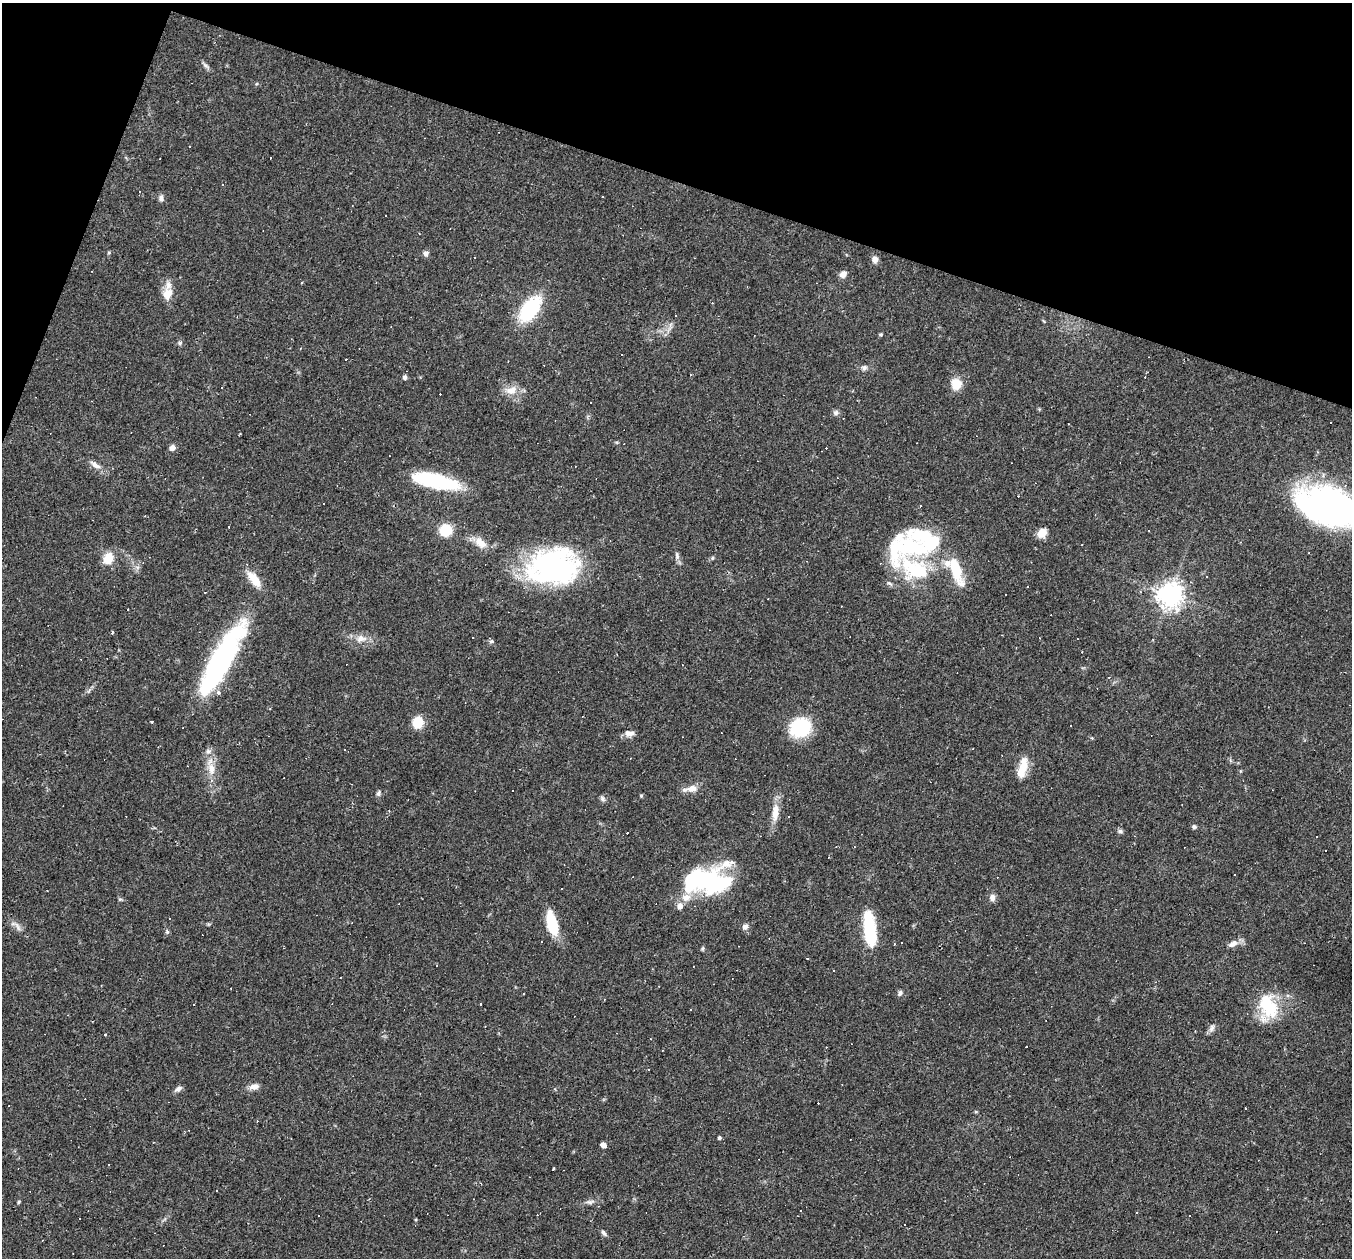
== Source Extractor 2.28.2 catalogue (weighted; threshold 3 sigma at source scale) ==
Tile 2 of 4 x 4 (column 2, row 1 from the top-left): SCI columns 1351-2700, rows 4030-5285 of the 5399 x 5416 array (HDU 1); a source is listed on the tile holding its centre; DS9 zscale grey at full resolution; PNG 1354 x 1260 px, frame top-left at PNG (2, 3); no overlay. Shown black and unused: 17% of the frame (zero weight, under 2 of 3 exposures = <1% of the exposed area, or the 3 px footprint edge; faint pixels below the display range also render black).
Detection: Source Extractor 2.28.2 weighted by HDU 2 'WHT'; one run over the whole footprint, this tile lists its part. Background 0.0351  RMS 0.0048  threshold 0.0214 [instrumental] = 3 sigma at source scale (4.5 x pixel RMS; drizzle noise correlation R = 1.50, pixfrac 1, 0.05/0.05 arcsec/px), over >= 5 px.
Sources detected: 166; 7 inside a brighter object's white glare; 61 cosmic-ray / hot-pixel residue — not listed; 10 inside a brighter listed object's ellipse — not listed separately; the other 88 listed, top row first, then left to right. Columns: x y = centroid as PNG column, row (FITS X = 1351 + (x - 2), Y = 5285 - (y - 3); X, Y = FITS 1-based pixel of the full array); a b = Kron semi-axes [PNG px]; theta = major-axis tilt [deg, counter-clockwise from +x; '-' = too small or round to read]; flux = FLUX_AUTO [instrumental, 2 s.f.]
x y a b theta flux
205 65 8 5 -31 1.2
271 158 3 2 - 0.51
161 198 9 5 89 1.3
352 206 3 2 - 0.29
386 216 2 2 - 0.36
426 253 7 6 - 1.4
875 259 8 8 - 2.1
843 274 9 7 42 2.3
168 294 16 12 65 6.2
530 309 22 12 54 39
675 315 3 2 - 0.62
881 334 5 4 - 0.57
180 343 6 5 - 0.82
622 355 2 2 - 0.4
864 368 7 6 - 1.4
405 377 6 5 - 1.1
956 384 11 10 - 8.1
511 390 17 11 12 5.3
836 413 7 6 - 1.3
172 448 7 6 - 2.1
96 465 17 7 -31 3
436 481 47 13 -13 41
1324 507 56 30 -26 160
145 516 3 2 - 0.32
446 530 10 9 - 14
1042 533 11 10 - 4.3
480 543 18 10 -39 5.2
931 544 35 20 38 19
677 556 11 5 -83 1.5
108 558 16 12 66 6.5
712 558 5 3 - 0.49
551 565 55 35 -1 88
915 569 55 27 -31 35
254 579 23 10 -54 7.3
1027 587 3 3 - 1.3
1170 595 8 8 - 460
112 633 3 3 - 1.5
361 638 13 10 8 3.9
491 641 6 5 - 0.75
220 664 73 17 60 110
682 665 3 2 - 0.37
418 722 10 9 - 9.9
800 727 20 16 18 29
631 733 9 6 21 2
344 750 3 3 - 1.4
208 751 8 6 21 1.4
1024 766 23 11 88 7.3
211 769 16 10 -80 5.4
692 788 14 9 9 4.1
379 793 7 6 - 1.1
641 796 5 5 - 0.53
602 799 8 6 -43 1.2
775 813 24 8 84 6.3
1194 827 6 5 - 0.9
1120 831 7 5 -16 1
1234 875 3 3 - 1.2
707 881 46 26 0 40
561 888 3 3 - 0.88
992 897 9 7 -90 2.1
120 899 6 3 18 0.56
680 906 8 7 - 2.5
552 923 25 10 -76 18
745 926 7 6 - 1.8
18 927 13 3 -62 1.3
870 929 35 10 -83 30
901 943 3 2 - 0.64
894 944 3 2 - 0.61
1233 944 13 7 33 2.9
703 948 6 4 88 0.65
808 959 3 3 - 0.62
834 970 3 2 - 0.42
900 993 8 5 74 1.1
523 994 3 2 - 0.34
193 1005 3 3 - 2
1268 1006 33 20 -63 21
690 1009 3 2 - 0.49
1212 1028 11 6 71 1.6
1026 1046 3 2 - 0.37
254 1087 12 7 12 2.6
178 1089 10 5 27 1.6
719 1138 4 4 - 0.82
603 1145 5 4 - 3.6
19 1202 4 4 - 0.57
590 1202 12 5 18 1.7
800 1210 2 2 - 0.42
1190 1215 3 2 - 0.45
79 1219 2 2 - 0.4
604 1233 9 5 -57 1.2
Isophote crosses this tile's border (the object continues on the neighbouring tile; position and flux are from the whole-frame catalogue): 1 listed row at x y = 1324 507